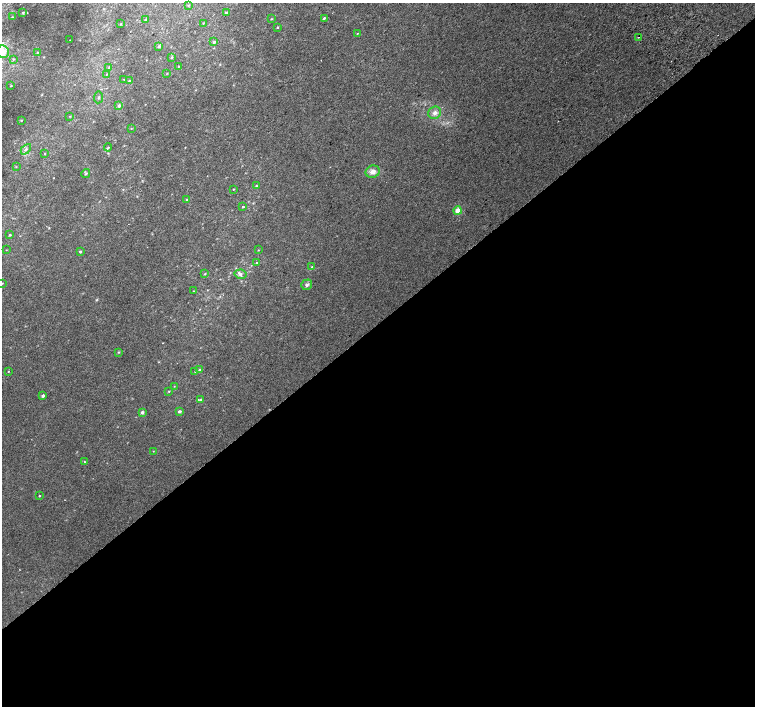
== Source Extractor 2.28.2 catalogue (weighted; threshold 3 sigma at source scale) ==
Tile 15 of 4 x 4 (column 3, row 4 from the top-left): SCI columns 3047-4551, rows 240-1646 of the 6087 x 6041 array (HDU 1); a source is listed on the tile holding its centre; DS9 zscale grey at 2 x 2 block average (1 PNG px = mean of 2 x 2 image px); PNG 757 x 708 px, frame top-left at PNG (2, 3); each listed source drawn as its Kron ellipse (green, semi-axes under 4 px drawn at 4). Shown black and unused: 54% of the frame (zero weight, under 2 of 3 exposures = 2% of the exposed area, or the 3 px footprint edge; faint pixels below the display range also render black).
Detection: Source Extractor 2.28.2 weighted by HDU 2 'WHT'; one run over the whole footprint, this tile lists its part. Background 0.0108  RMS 0.006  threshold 0.0271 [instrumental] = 3 sigma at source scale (4.5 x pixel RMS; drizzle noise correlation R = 1.50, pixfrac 1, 0.0396/0.0396 arcsec/px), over >= 5 px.
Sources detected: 70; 1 cosmic-ray / hot-pixel residue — neither listed nor drawn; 2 inside a brighter listed object's ellipse — not listed separately; the other 67 listed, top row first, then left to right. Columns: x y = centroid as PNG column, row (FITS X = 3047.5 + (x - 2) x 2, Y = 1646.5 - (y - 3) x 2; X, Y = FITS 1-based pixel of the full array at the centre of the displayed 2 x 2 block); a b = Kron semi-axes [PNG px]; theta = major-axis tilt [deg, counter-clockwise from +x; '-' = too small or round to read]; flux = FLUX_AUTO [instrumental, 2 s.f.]
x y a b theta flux
188 5 3 3 - 1
23 12 2 2 - 0.97
226 13 3 3 - 2.2
12 17 2 2 - 0.61
324 18 4 3 - 1.7
145 19 3 2 - 1.1
271 19 3 2 - 0.98
203 23 3 2 - 0.57
120 24 3 3 - 0.91
277 27 3 2 - 0.89
357 33 3 2 - 0.73
638 37 2 2 - 1.5
70 40 2 2 - 0.39
214 42 4 3 - 1.8
159 46 4 3 - 1.6
3 52 6 6 - 11
37 52 3 2 - 0.86
171 58 3 2 - 1.5
13 59 3 3 - 1.2
179 66 2 2 - 0.51
109 68 3 2 - 1
167 73 3 2 - 0.63
106 74 3 2 - 0.79
124 79 3 2 - 1.1
129 81 3 2 - 0.76
11 86 2 2 - 0.94
98 97 6 2 83 1.2
119 106 3 2 - 3.9
435 113 7 6 - 6.8
70 116 3 2 - 0.84
21 120 2 2 - 0.89
131 129 3 2 - 0.62
108 147 4 3 - 1.4
26 149 6 3 45 2.8
44 154 3 2 - 0.78
16 167 2 2 - 0.68
373 172 7 6 - 8.7
86 174 4 3 - 1.8
256 186 4 3 - 1.3
233 189 2 2 - 0.77
186 200 3 2 - 0.87
243 207 3 2 - 1.4
458 211 4 4 - 12
10 235 3 3 - 1.2
6 250 3 2 - 0.5
258 250 2 2 - 0.62
80 252 3 3 - 1.5
256 263 3 2 - 0.85
312 267 3 2 - 1.1
205 274 3 3 - 1.1
240 274 6 4 -11 4.3
2 283 3 2 - 0.77
307 285 5 5 - 3.1
193 291 2 2 - 0.57
119 352 3 3 - 1
200 370 3 3 - 2.3
8 371 3 2 - 0.89
195 372 2 2 - 0.44
174 386 2 2 - 0.63
169 391 3 2 - 0.99
43 396 2 2 - 7.1
200 400 3 3 - 2.2
179 411 3 2 - 3.7
142 412 4 3 - 3.3
153 451 3 2 - 0.61
85 462 3 3 - 1.5
39 496 2 2 - 1
Isophote crosses this tile's border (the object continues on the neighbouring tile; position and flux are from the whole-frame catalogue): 2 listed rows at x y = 3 52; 2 283
Diffuse or blended objects may show on this block-average render without a row.